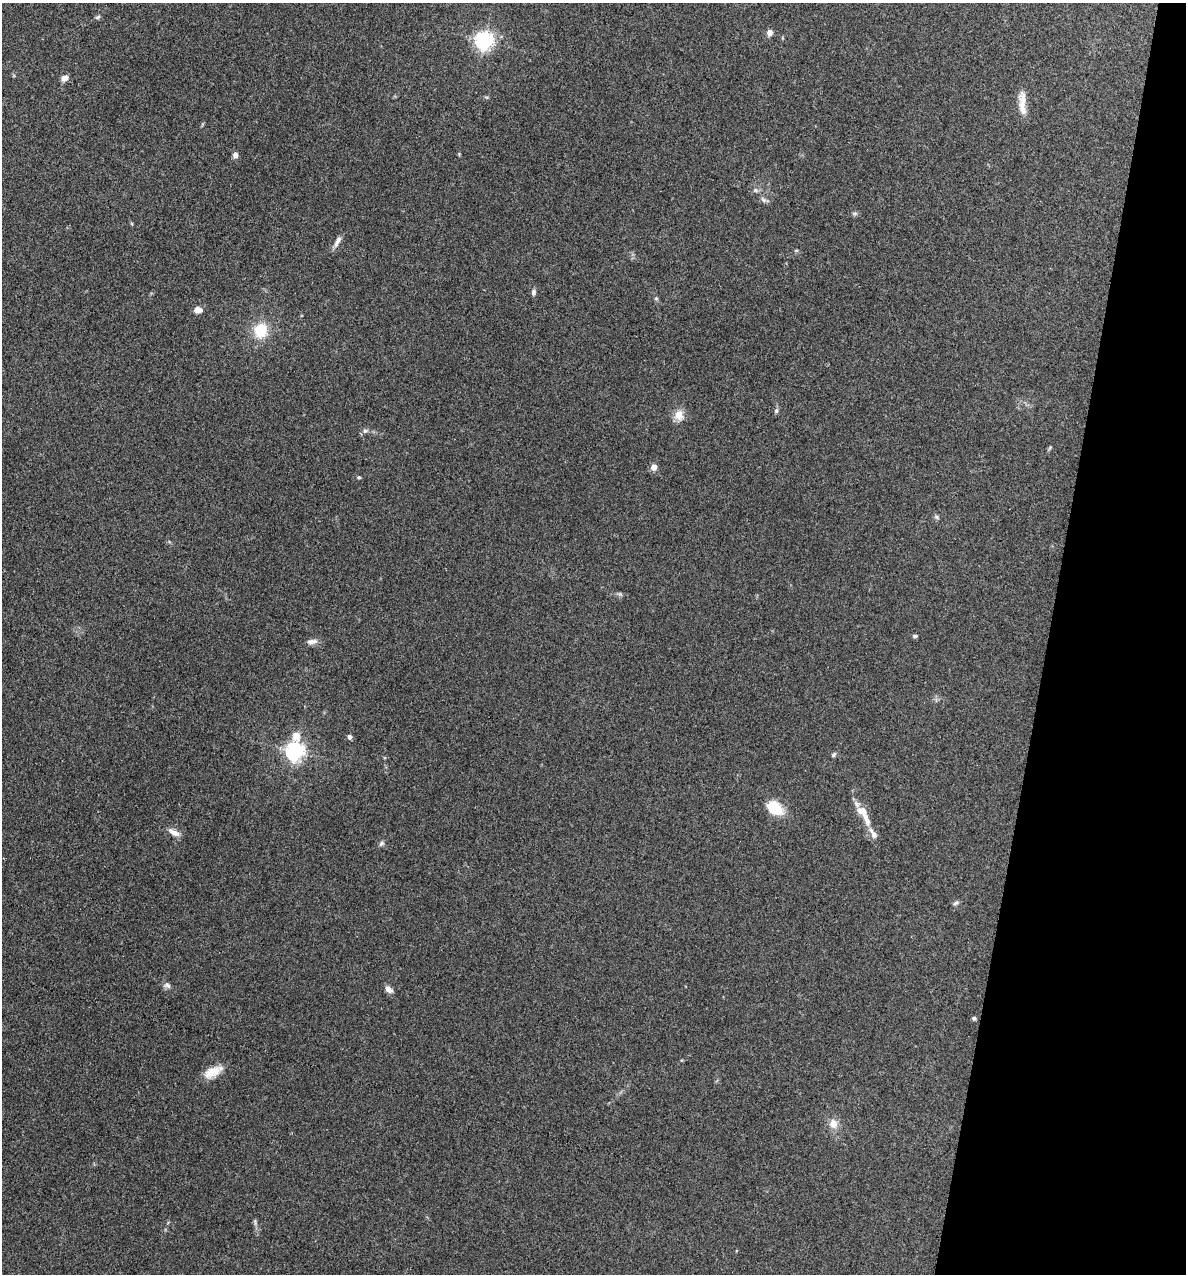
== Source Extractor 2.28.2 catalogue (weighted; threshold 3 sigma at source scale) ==
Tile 8 of 4 x 4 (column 4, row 2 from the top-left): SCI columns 3676-4859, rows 2543-3814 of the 5104 x 5085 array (HDU 1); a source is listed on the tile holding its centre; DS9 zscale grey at full resolution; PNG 1188 x 1276 px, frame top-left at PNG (2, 3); no overlay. Shown black and unused: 12% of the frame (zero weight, under 3 of 4 exposures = <1% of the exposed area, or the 3 px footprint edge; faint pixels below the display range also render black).
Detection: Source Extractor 2.28.2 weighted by HDU 2 'WHT'; one run over the whole footprint, this tile lists its part. Background 0.25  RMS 0.0093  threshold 0.042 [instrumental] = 3 sigma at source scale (4.5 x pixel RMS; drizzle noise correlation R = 1.50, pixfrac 1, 0.05/0.05 arcsec/px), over >= 5 px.
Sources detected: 43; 4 inside a brighter listed object's ellipse — not listed separately; the other 39 listed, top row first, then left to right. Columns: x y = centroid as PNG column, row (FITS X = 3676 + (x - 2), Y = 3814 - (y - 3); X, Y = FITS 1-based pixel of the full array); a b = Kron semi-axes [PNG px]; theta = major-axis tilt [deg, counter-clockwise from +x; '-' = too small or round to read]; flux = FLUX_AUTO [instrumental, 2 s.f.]
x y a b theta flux
98 17 7 4 25 1.6
770 33 7 7 - 4.4
484 40 7 6 - 420
64 78 8 6 20 5.9
1023 99 22 11 -80 10
235 155 7 5 82 4.2
755 190 7 5 45 2.1
763 200 9 6 -40 2.5
855 213 8 4 -8 1.7
337 241 16 6 63 5.1
534 293 8 6 89 2.4
656 298 5 5 - 1.3
198 310 8 6 1 7.2
261 330 13 11 78 31
776 411 7 5 90 2
679 415 13 11 -81 10
365 431 6 5 - 2.1
1050 448 8 3 46 1.1
654 467 4 4 - 12
359 477 5 4 - 1.3
936 517 8 5 -27 1.7
620 594 5 5 - 1.5
915 636 7 4 6 1.7
312 641 16 7 6 4.8
296 735 6 5 - 18
350 737 4 4 - 4
295 751 7 6 - 440
834 755 8 4 50 1.6
774 808 17 12 -36 29
866 819 21 8 -72 10
174 832 16 7 -28 6.3
381 843 8 6 41 2.2
956 903 9 5 26 2
167 985 10 7 -21 3.3
389 989 9 6 -42 5.2
974 1018 6 4 25 1.7
213 1072 26 11 27 14
833 1124 13 11 -77 8.5
255 1222 11 3 -85 1.9